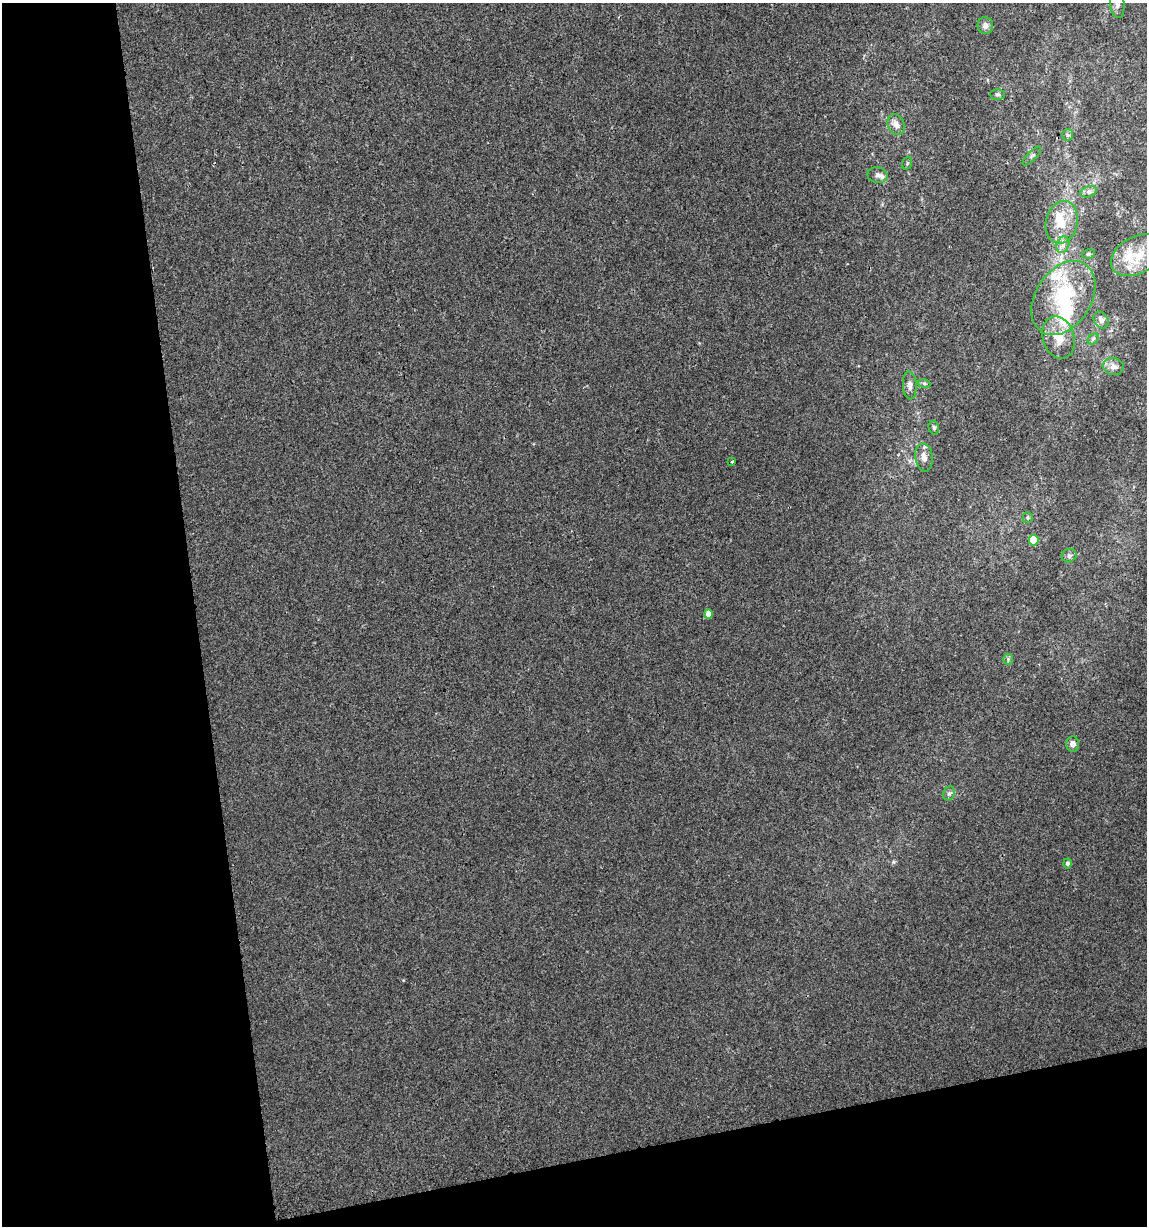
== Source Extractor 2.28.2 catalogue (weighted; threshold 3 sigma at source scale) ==
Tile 3 of 2 x 2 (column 1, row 2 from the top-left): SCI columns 38-1182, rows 1-1224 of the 2350 x 2449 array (HDU 1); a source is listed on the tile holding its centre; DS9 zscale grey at full resolution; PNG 1149 x 1228 px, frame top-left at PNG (2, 3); each listed source drawn as its Kron ellipse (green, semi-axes under 4 px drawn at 4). Shown black and unused: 23% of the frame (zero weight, under 2 of 3 exposures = <1% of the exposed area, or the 3 px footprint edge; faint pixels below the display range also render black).
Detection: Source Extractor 2.28.2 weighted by HDU 2 'WHT'; one run over the whole footprint, this tile lists its part. Background 9.50e-04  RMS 0.0041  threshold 0.0186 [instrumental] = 3 sigma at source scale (4.5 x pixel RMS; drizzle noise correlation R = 1.50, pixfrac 1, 0.0396/0.0396 arcsec/px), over >= 5 px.
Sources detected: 38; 2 inside a brighter object's white glare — neither listed nor drawn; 5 inside a brighter listed object's ellipse — not listed separately; the other 31 listed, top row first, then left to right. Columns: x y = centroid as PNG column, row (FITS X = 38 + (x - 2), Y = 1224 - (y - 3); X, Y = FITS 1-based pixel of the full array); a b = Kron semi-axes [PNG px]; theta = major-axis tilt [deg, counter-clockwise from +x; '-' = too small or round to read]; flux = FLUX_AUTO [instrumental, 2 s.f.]
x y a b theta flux
1117 4 14 7 -85 1.9
985 26 8 8 - 2.2
997 94 7 5 1 0.77
896 124 10 8 -65 2.5
1068 135 6 5 - 0.8
1032 156 12 4 45 0.91
907 163 6 5 - 0.63
878 175 10 8 -11 1.8
1089 192 8 5 19 1.2
1062 222 21 16 77 9
1063 245 8 6 71 1.6
1088 254 7 4 12 0.6
1138 255 29 18 28 14
1063 298 40 28 57 31
1101 320 9 7 -57 1.8
1058 338 22 15 -73 8.3
1093 339 6 4 46 0.76
1113 367 11 8 -10 2.4
924 383 6 4 -19 0.64
910 385 14 7 -86 2.1
934 428 7 5 -74 0.89
924 457 14 8 -81 3.1
732 462 4 3 - 1.2
1028 518 5 5 - 0.66
1034 540 5 5 - 11
1069 555 7 6 - 1.2
708 614 5 4 - 4.1
1008 659 5 5 - 0.65
1073 744 7 6 - 2
949 793 7 5 67 0.99
1068 863 5 4 - 1.3
Isophote crosses this tile's border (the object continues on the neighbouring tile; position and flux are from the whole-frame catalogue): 2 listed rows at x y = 1117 4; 1138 255